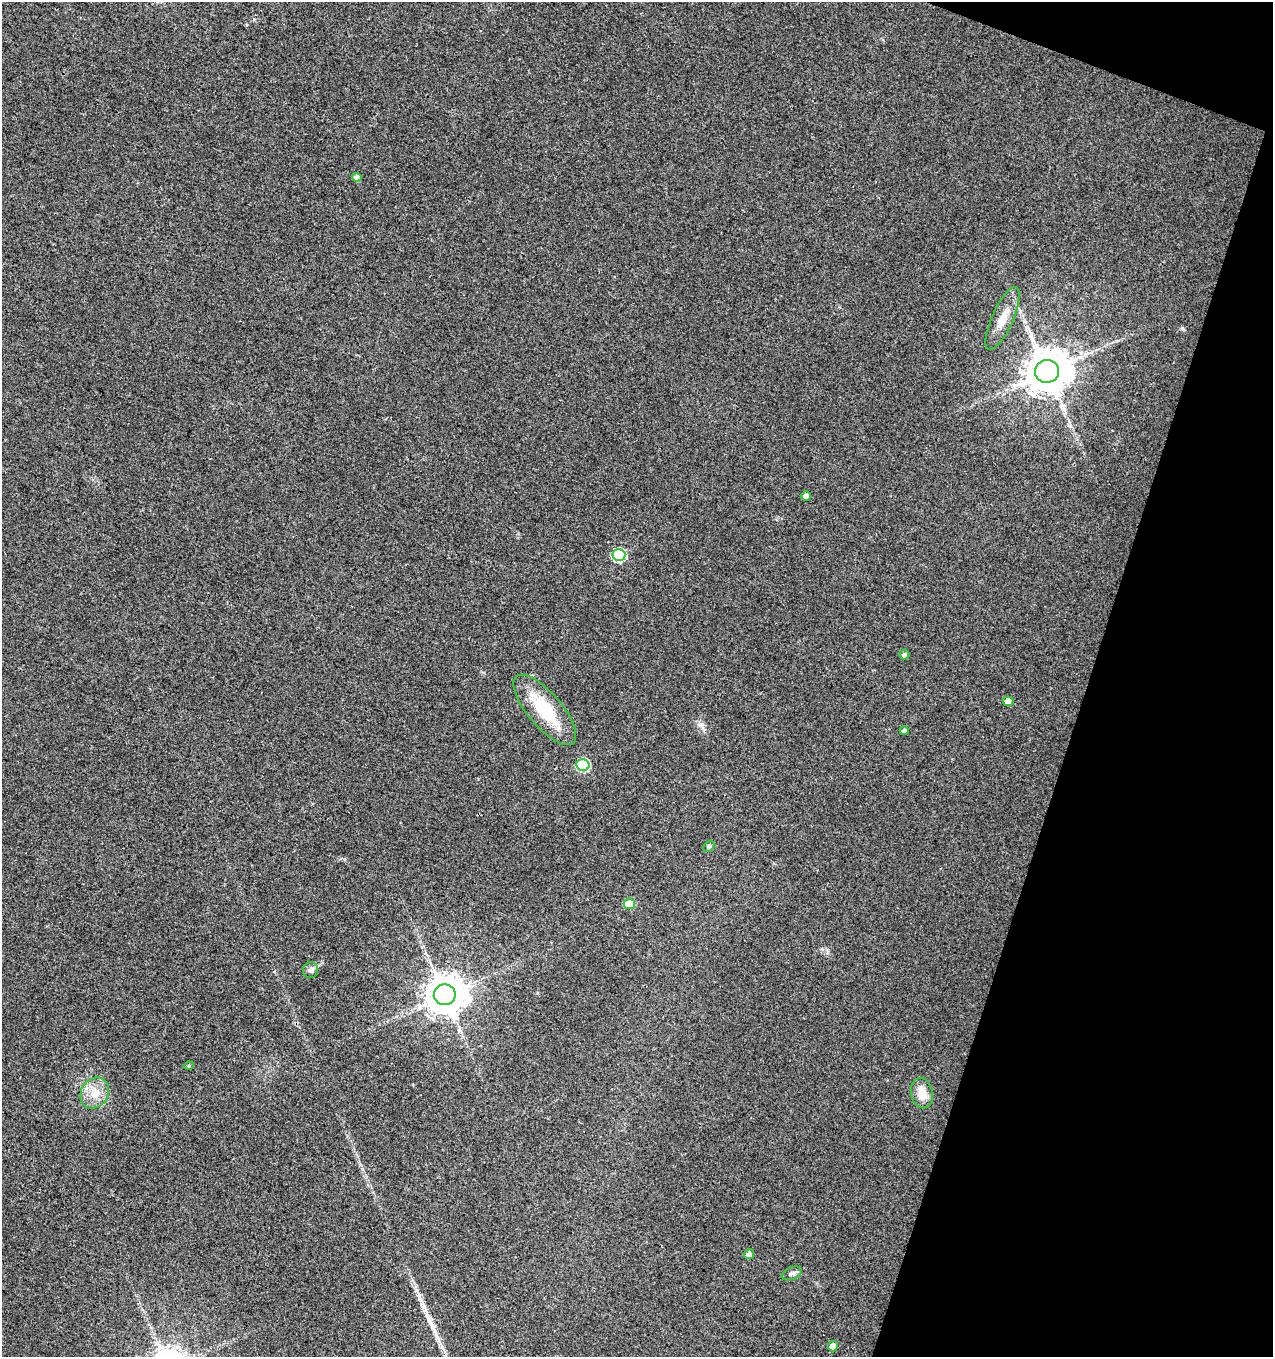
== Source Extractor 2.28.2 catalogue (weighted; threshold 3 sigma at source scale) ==
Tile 8 of 4 x 4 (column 4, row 2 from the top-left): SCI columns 4091-5361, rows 2709-4063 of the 5574 x 5425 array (HDU 1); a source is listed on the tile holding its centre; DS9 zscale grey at full resolution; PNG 1275 x 1359 px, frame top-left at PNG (2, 2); each listed source drawn as its Kron ellipse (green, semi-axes under 4 px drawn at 4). Shown black and unused: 16% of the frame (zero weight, under 3 of 4 exposures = <1% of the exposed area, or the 3 px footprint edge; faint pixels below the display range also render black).
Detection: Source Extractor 2.28.2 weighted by HDU 2 'WHT'; one run over the whole footprint, this tile lists its part. Background 0.00757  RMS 0.0031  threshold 0.0141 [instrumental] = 3 sigma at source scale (4.5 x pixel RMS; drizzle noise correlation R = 1.50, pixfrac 1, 0.0396/0.0396 arcsec/px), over >= 5 px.
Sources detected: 21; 1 long thin detection or spike segment (spike, bleed or trail) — neither listed nor drawn; the other 20 listed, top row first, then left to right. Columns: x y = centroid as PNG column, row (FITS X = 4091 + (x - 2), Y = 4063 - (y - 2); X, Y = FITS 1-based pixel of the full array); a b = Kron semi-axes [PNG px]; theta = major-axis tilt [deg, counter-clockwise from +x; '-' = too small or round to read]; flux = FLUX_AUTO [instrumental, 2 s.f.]
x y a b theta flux
357 177 5 4 - 1.6
1003 318 34 10 66 5.6
1047 371 12 11 - 1200
806 496 5 4 - 2.3
619 555 6 6 - 28
904 655 5 5 - 0.81
1008 701 5 5 - 2.4
545 710 44 17 -49 16
904 731 4 4 - 0.7
583 765 6 6 - 27
709 846 6 4 45 0.49
629 904 5 5 - 8.1
311 970 8 7 - 1.1
445 995 11 10 - 860
189 1066 5 4 - 0.43
95 1093 16 13 57 5
922 1093 15 11 -79 4.4
749 1254 5 4 - 1.3
792 1273 10 6 21 1.1
833 1346 5 5 - 2.4
Unlisted compact peaks at least as high as the median listed source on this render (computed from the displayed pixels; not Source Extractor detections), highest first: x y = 1182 328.